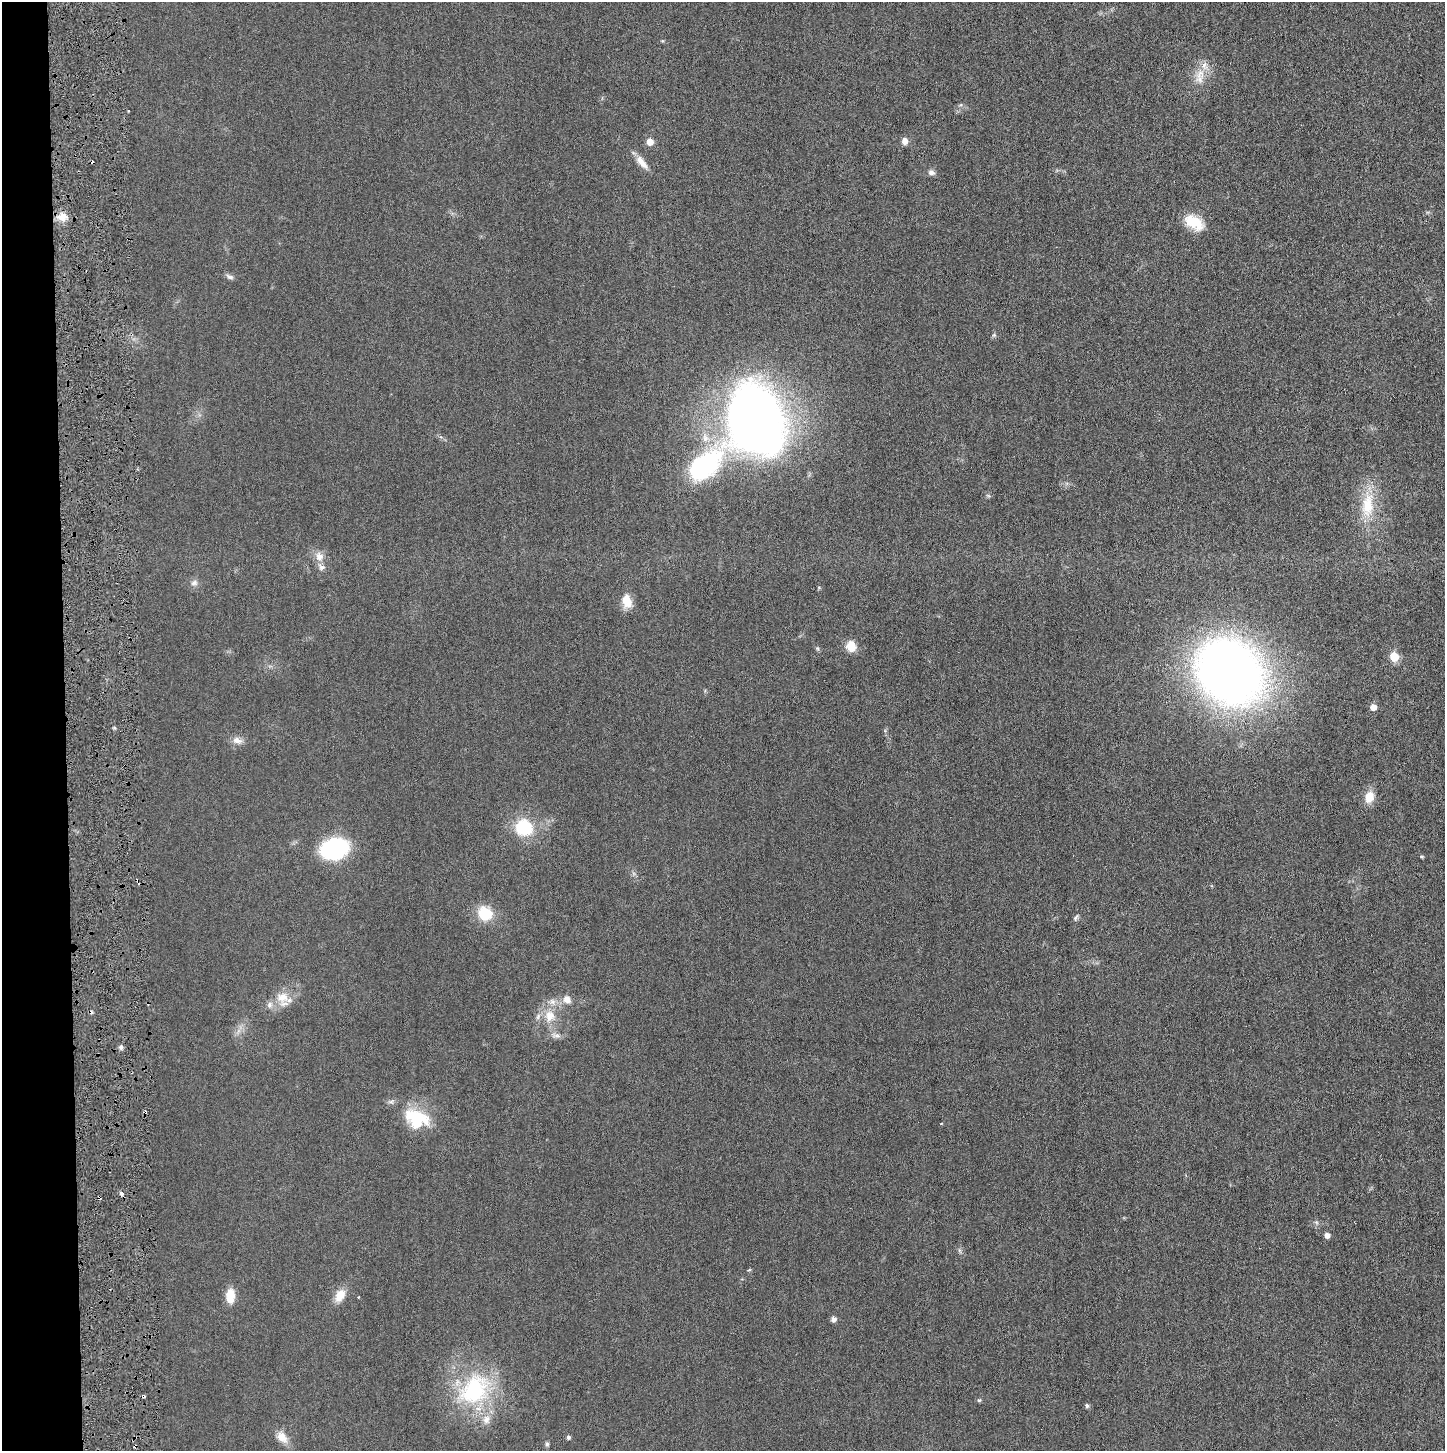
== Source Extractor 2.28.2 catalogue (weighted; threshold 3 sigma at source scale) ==
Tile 4 of 3 x 3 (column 1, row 2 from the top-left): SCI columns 12-1454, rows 1482-2930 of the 4341 x 4384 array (HDU 1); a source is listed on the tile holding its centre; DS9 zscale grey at full resolution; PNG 1447 x 1453 px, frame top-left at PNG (2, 2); no overlay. Shown black and unused: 4% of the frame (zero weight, under 3 of 6 exposures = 1% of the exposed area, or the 3 px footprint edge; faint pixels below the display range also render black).
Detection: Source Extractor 2.28.2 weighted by HDU 2 'WHT'; one run over the whole footprint, this tile lists its part. Background 0.0196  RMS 0.0039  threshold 0.0159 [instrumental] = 3 sigma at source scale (4.09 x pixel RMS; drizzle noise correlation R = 1.36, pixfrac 0.8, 0.05/0.05 arcsec/px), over >= 5 px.
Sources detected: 55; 1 inside a brighter object's white glare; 6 cosmic-ray / hot-pixel residue — not listed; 5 inside a brighter listed object's ellipse — not listed separately; the other 43 listed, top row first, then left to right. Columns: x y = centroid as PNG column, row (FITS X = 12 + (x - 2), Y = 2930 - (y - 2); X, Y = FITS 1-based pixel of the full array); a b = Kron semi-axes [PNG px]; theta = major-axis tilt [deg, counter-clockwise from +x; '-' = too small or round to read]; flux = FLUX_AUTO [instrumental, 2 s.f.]
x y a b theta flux
1200 76 23 12 81 5.3
904 141 8 6 -71 1.9
650 142 6 5 - 4
641 162 21 8 -52 3.4
931 172 9 7 -22 1.3
63 217 13 10 16 3.7
1194 222 24 14 -30 8.9
230 277 12 5 -25 1.1
758 420 37 20 -70 210
705 465 239 73 42 180
1368 505 38 17 85 13
319 556 12 10 -71 3
194 583 10 8 18 1.4
851 646 12 11 - 4.3
1394 657 6 6 - 9.7
1230 672 50 41 -42 370
1373 707 5 5 - 2.8
237 740 14 8 -17 2.3
1369 797 14 11 75 4.7
524 827 18 16 -24 16
334 849 21 16 16 42
1421 856 5 4 - 0.42
485 914 17 15 -57 9.7
1076 918 10 4 58 0.77
282 997 18 13 -9 5.5
567 999 11 10 - 2.5
550 1016 17 14 84 6.3
556 1036 12 6 -8 1.5
121 1047 7 5 -71 0.83
145 1112 5 3 - 0.75
416 1118 33 22 -24 16
121 1194 4 3 - 5.4
1327 1235 5 5 - 1.9
749 1270 6 3 19 0.33
340 1295 18 11 62 4.4
230 1296 17 10 88 5
833 1319 6 5 - 1.6
474 1390 48 35 49 38
979 1400 6 5 - 0.49
1087 1406 6 5 - 0.7
282 1437 18 11 -50 3.8
568 1437 5 4 - 0.9
547 1444 7 5 -79 0.72
Overlapping masked pixels (flux is a lower limit): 1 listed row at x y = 145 1112